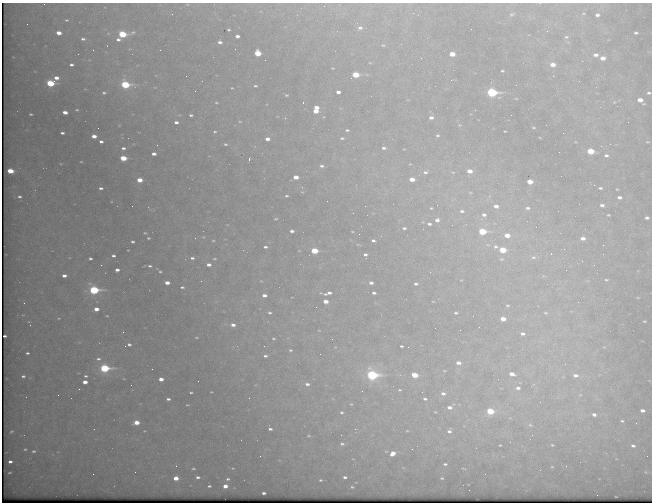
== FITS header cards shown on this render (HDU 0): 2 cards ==
NAXIS1  =                  650 / Width of table row in bytes
NAXIS2  =                  500 / Number of rows in table

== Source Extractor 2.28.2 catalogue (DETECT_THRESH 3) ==
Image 650 x 500 px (HDU 0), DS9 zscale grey, 1 PNG px = 1 image px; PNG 654 x 504 px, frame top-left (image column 1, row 500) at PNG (2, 3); no overlay
Background 917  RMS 5.4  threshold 16.1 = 3 sigma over >= 5 px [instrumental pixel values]
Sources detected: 269; all 269 listed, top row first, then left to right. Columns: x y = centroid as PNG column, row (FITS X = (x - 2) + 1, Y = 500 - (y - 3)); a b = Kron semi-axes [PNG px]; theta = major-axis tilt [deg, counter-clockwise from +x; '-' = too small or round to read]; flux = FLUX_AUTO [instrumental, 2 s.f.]
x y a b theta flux
540 3 3 2 - 470
187 4 6 4 0 440
583 13 5 3 - 320
172 14 4 3 - 350
512 14 8 5 28 780
597 15 4 3 - 1000
66 20 5 3 - 470
27 24 2 2 - 140
360 28 8 6 30 1300
471 29 2 2 - 140
229 30 3 3 - 530
547 31 4 3 - 310
59 33 5 4 - 3100
636 33 4 2 - 580
122 34 8 4 5 20000
237 36 4 3 - 1300
566 37 6 5 - 690
83 39 5 4 - 930
118 40 7 5 -6 1300
220 42 5 4 - 1300
383 45 5 4 - 450
93 50 2 2 - 610
160 50 2 2 - 820
257 53 5 4 - 9700
452 54 5 4 - 5700
596 55 5 4 - 1400
603 58 5 4 - 2700
265 60 2 2 - 240
582 61 2 2 - 150
370 63 5 3 - 290
553 64 5 4 - 2900
71 65 4 3 - 940
332 68 3 2 - 290
502 71 3 2 - 450
356 75 5 4 - 11000
186 76 2 2 - 230
553 76 3 3 - 280
56 78 6 4 1 2400
451 80 2 2 - 1200
579 81 2 2 - 210
50 83 5 4 - 19000
125 85 6 4 -8 29000
516 85 2 2 - 340
255 86 5 4 - 590
232 88 3 2 - 300
338 92 4 3 - 1500
492 92 6 5 - 41000
104 93 5 4 - 650
649 93 4 3 - 650
286 95 6 4 1 620
516 98 4 3 - 280
640 100 6 4 -31 3600
303 102 3 3 - 370
614 102 4 4 - 330
216 103 6 3 0 410
316 107 5 3 - 3100
77 110 4 3 - 440
316 111 5 4 - 3300
65 112 4 3 - 2800
31 114 3 2 - 450
191 115 4 3 - 650
285 118 3 3 - 590
431 118 5 4 - 1400
240 121 5 3 - 370
176 122 4 3 - 1200
628 122 2 2 - 300
119 125 5 3 - 320
459 125 5 4 - 440
533 127 4 2 - 340
347 130 4 2 - 490
505 131 3 2 - 270
215 132 5 4 - 510
62 133 4 3 - 860
437 135 4 4 - 570
94 136 5 3 - 2900
342 138 4 3 - 520
267 139 5 4 - 1800
101 141 4 3 - 1000
647 142 4 3 - 320
225 144 5 3 - 530
123 148 6 4 6 1100
384 148 4 3 - 760
590 151 5 4 - 11000
559 152 2 2 - 450
154 154 4 3 - 1800
606 155 4 3 - 780
123 158 5 4 - 10000
249 159 3 2 - 4100
81 162 4 2 - 310
322 166 5 4 - 840
10 171 5 3 - 8700
469 171 6 4 -6 3600
425 172 6 4 1 850
453 172 7 3 -7 550
296 177 4 3 - 3200
412 179 5 4 - 3400
140 180 5 4 - 4900
530 182 5 4 - 4400
594 185 2 2 - 160
101 188 4 3 - 920
600 188 4 3 - 550
470 193 5 5 - 550
19 196 3 3 - 620
286 196 3 2 - 470
489 196 6 5 - 820
619 197 4 3 - 1200
327 201 2 2 - 240
437 205 2 2 - 350
602 205 4 3 - 1100
132 206 2 2 - 210
496 206 7 5 -8 2300
431 208 3 3 - 370
528 208 7 5 -4 1200
462 211 7 5 -4 1200
353 213 2 2 - 230
484 215 7 6 - 1600
608 215 3 3 - 380
647 218 4 3 - 860
276 219 3 2 - 370
437 220 6 5 - 1600
429 224 5 3 - 910
452 225 2 2 - 170
404 228 4 3 - 670
292 231 4 3 - 1100
482 231 6 4 -2 17000
352 232 3 2 - 260
145 233 5 4 - 440
507 235 6 4 -8 4600
203 237 4 4 - 320
148 238 4 3 - 490
195 238 2 2 - 330
583 238 5 4 - 1800
213 241 3 2 - 310
373 241 4 3 - 700
133 242 3 3 - 660
488 245 6 4 -2 630
603 245 2 2 - 1100
265 247 4 3 - 730
495 247 8 6 2 1300
128 250 3 2 - 270
502 250 5 4 - 9800
299 251 3 2 - 230
314 251 5 4 - 14000
551 254 2 2 - 1500
365 255 4 4 - 930
113 256 4 3 - 870
533 257 8 6 7 1400
90 258 4 3 - 720
192 258 5 3 - 850
214 259 4 3 - 370
501 259 7 5 0 830
101 265 3 2 - 280
209 265 4 3 - 1500
594 265 2 2 - 180
150 266 5 3 - 690
117 270 4 3 - 1500
160 272 5 4 - 610
64 276 4 3 - 1700
543 276 7 4 -1 570
606 280 4 3 - 400
167 283 4 3 - 2700
371 283 4 3 - 1200
416 284 5 4 - 820
182 287 5 3 - 630
94 290 6 5 - 36000
328 293 9 4 15 1600
374 293 4 3 - 860
264 295 4 3 - 1500
326 301 4 4 - 3200
433 301 4 3 - 260
507 305 4 4 - 440
538 306 3 2 - 570
316 307 2 2 - 540
96 309 4 3 - 3200
270 313 4 3 - 590
456 313 4 2 - 530
546 313 7 5 -13 740
107 316 4 3 - 290
59 318 5 3 - 330
503 319 5 4 - 3500
644 321 3 2 - 340
30 325 2 2 - 190
233 325 5 4 - 1700
123 332 3 2 - 550
523 334 5 4 - 1200
5 336 3 3 - 900
196 337 5 2 - 350
273 339 4 3 - 420
332 339 2 2 - 450
128 345 10 5 18 1200
401 346 3 3 - 580
604 347 5 4 - 410
290 350 4 3 - 470
27 353 3 3 - 610
320 354 2 2 - 150
265 356 4 3 - 790
98 359 7 5 2 1100
458 363 6 5 - 1900
105 368 6 5 - 33000
152 369 2 2 - 250
444 371 6 4 -18 470
512 374 6 4 -15 2600
372 375 7 6 - 51000
414 375 5 4 - 8900
575 375 8 6 -2 2000
23 376 5 4 - 730
86 376 4 3 - 620
124 379 5 3 - 350
161 379 4 3 - 2700
198 381 2 2 - 140
85 382 4 3 - 2700
307 384 5 4 - 1100
131 385 2 2 - 220
518 388 7 6 - 1600
79 389 2 2 - 190
400 390 5 4 - 490
191 392 3 3 - 490
211 392 3 2 - 240
443 393 8 6 -3 1900
58 395 2 2 - 360
580 395 6 5 - 840
249 398 2 2 - 190
168 399 5 3 - 990
425 399 6 4 -10 950
351 404 4 3 - 310
187 405 4 3 - 350
450 407 12 7 32 3100
642 410 4 3 - 1700
490 411 6 5 - 12000
342 412 4 4 - 480
435 412 5 4 - 440
594 415 6 5 - 1500
622 421 6 4 -10 690
136 423 5 4 - 5200
530 425 7 5 -16 870
270 429 4 3 - 860
11 431 3 2 - 400
145 431 5 2 - 310
407 431 4 4 - 380
449 431 9 7 57 1700
309 436 4 3 - 360
510 442 3 3 - 390
342 444 5 4 - 680
500 445 3 2 - 320
552 445 4 3 - 400
633 446 6 4 -6 990
25 449 3 3 - 420
412 449 2 2 - 190
34 451 5 3 - 590
393 453 5 4 - 2800
260 456 2 2 - 1400
10 462 4 3 - 960
445 464 4 2 - 610
176 466 4 4 - 380
552 467 4 3 - 330
193 469 4 3 - 520
10 473 3 2 - 310
93 474 3 2 - 260
198 477 5 4 - 920
345 477 4 3 - 800
176 478 4 4 - 4300
442 478 3 2 - 350
228 479 5 3 - 630
320 480 5 3 - 470
209 486 3 3 - 530
225 486 4 4 - 2500
352 487 3 3 - 400
263 493 3 3 - 910
597 495 2 2 - 1800
At the frame edge (FLAGS 8, measured only in part): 2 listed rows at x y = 540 3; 649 93